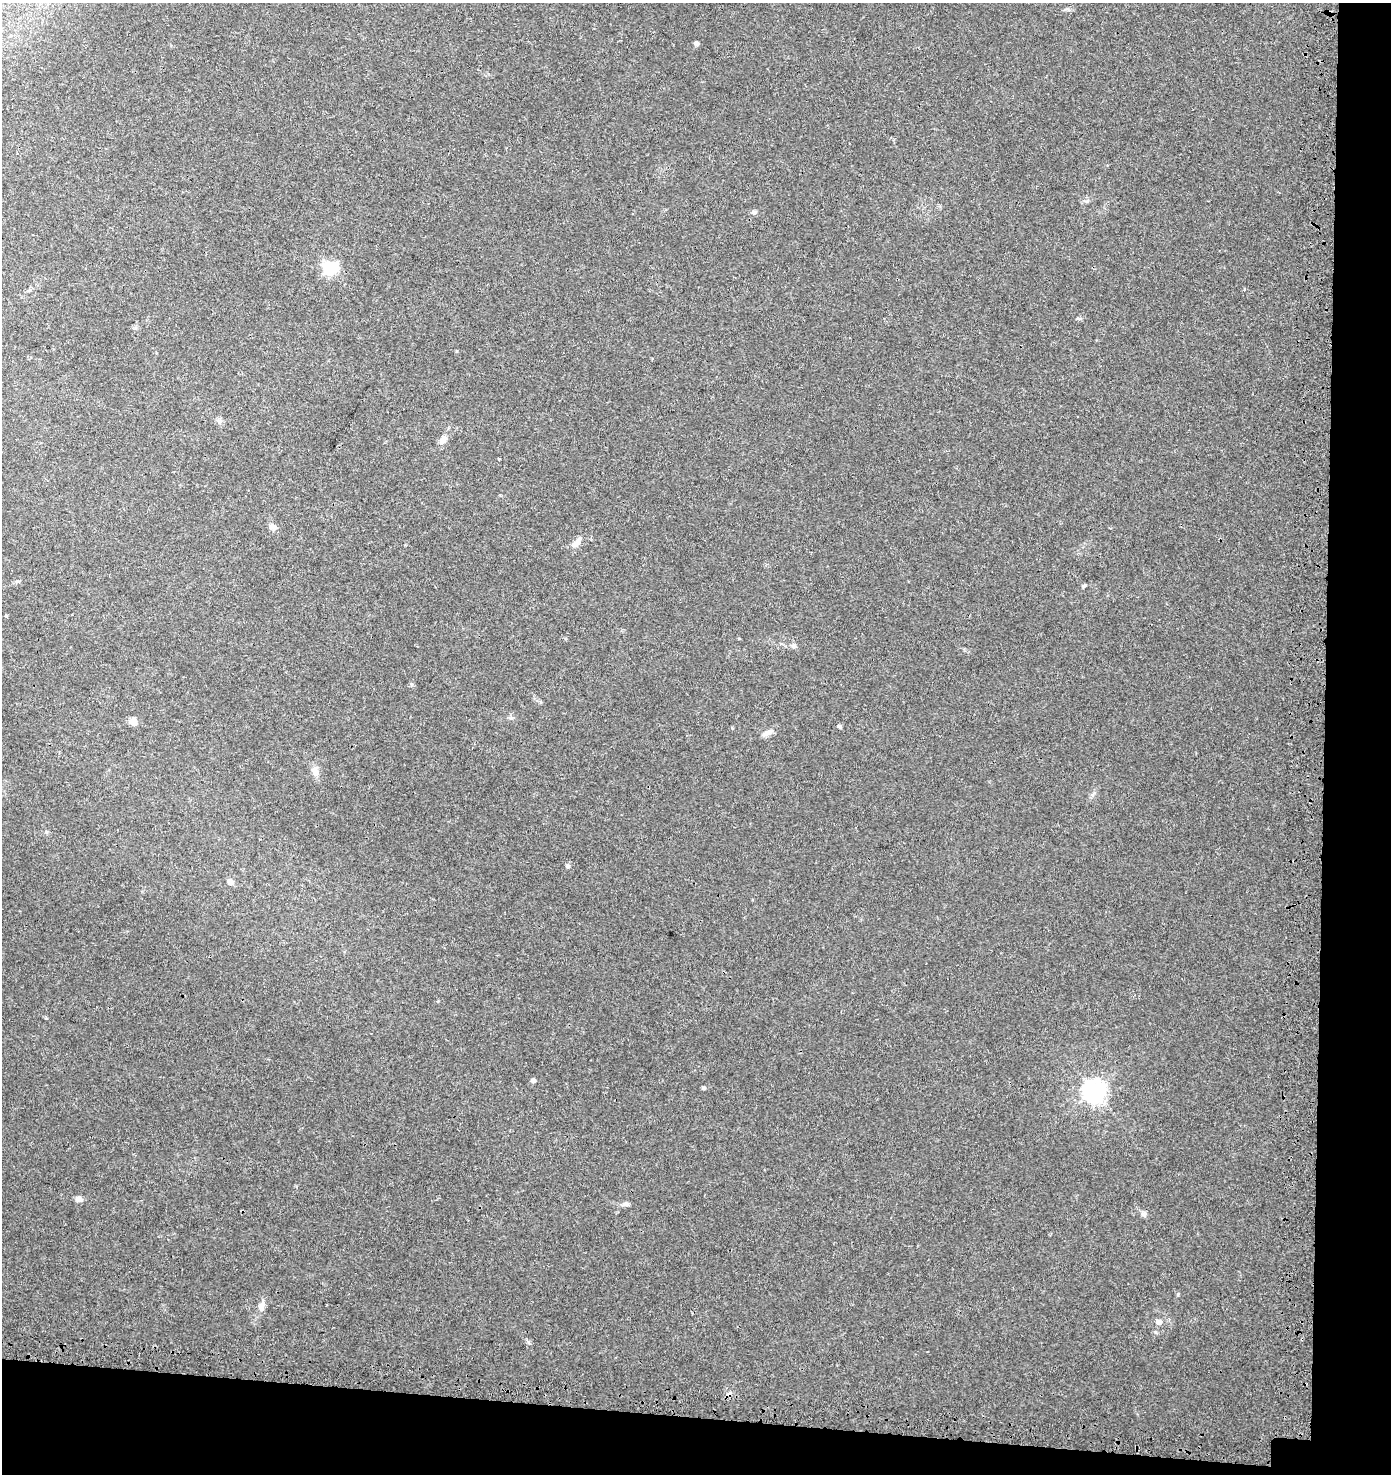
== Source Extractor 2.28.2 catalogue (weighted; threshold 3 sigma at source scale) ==
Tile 9 of 3 x 3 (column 3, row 3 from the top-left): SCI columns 3104-4492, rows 110-1581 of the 4870 x 4628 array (HDU 1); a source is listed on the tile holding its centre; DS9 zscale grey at full resolution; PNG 1393 x 1476 px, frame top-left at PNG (2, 3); no overlay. Shown black and unused: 9% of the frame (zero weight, under 3 of 4 exposures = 9% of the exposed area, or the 3 px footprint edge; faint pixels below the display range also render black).
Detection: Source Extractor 2.28.2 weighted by HDU 2 'WHT'; one run over the whole footprint, this tile lists its part. Background 0.0306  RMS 0.0039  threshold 0.0177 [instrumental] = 3 sigma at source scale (4.5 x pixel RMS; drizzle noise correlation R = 1.50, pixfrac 1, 0.0396/0.0396 arcsec/px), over >= 5 px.
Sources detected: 28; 1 cosmic-ray / hot-pixel residue — not listed; the other 27 listed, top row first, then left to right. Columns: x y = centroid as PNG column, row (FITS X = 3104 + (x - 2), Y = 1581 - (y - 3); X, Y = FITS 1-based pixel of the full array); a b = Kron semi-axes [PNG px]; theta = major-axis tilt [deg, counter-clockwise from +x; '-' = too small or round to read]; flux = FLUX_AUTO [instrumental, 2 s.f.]
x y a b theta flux
696 43 5 4 - 1.2
754 212 6 5 - 0.74
330 268 6 6 - 71
1078 318 6 4 -2 0.55
219 421 6 6 - 1.1
443 440 13 8 51 2.4
499 459 4 2 - 0.25
273 527 9 8 - 1.8
576 543 16 8 48 2.7
18 581 6 4 0 0.55
1084 586 6 4 41 0.52
794 646 7 6 - 1
133 721 10 8 -54 2.2
839 726 7 4 -50 0.69
768 732 15 7 25 2.3
315 771 13 9 -64 2.6
568 866 6 5 - 0.67
230 882 5 5 - 3
533 1081 5 4 - 1.2
704 1088 5 4 - 0.7
1094 1091 8 7 - 280
79 1199 8 6 -17 1.8
626 1204 8 6 -1 1.2
1144 1214 8 6 2 1.1
1178 1294 5 4 - 0.41
261 1307 13 8 84 2.2
1159 1322 6 5 - 2.5
Unlisted compact peaks at least as high as the median listed source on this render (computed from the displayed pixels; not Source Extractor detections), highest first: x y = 528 1342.